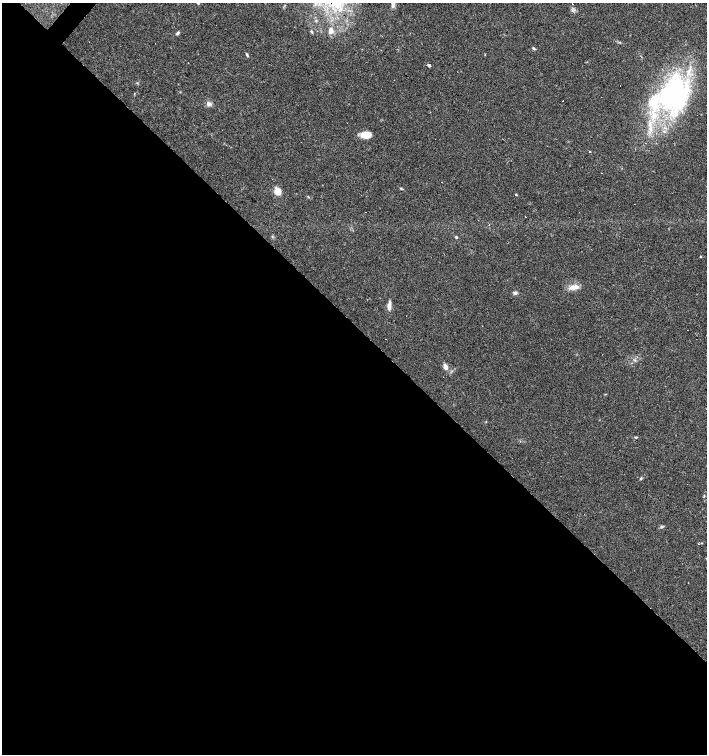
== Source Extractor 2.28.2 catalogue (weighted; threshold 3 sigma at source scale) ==
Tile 14 of 4 x 4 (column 2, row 4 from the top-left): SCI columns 1569-2977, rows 2-1504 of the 6020 x 6013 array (HDU 1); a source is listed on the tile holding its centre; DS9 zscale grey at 2 x 2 block average (1 PNG px = mean of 2 x 2 image px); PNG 709 x 756 px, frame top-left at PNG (2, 3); no overlay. Shown black and unused: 57% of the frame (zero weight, under 3 of 4 exposures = <1% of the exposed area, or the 3 px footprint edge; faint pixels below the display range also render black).
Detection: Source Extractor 2.28.2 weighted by HDU 2 'WHT'; one run over the whole footprint, this tile lists its part. Background 0.0878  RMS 0.0058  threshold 0.0263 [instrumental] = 3 sigma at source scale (4.5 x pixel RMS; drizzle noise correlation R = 1.50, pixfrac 1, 0.0396/0.0396 arcsec/px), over >= 5 px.
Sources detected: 44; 6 cosmic-ray / hot-pixel residue — not listed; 7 inside a brighter listed object's ellipse — not listed separately; the other 31 listed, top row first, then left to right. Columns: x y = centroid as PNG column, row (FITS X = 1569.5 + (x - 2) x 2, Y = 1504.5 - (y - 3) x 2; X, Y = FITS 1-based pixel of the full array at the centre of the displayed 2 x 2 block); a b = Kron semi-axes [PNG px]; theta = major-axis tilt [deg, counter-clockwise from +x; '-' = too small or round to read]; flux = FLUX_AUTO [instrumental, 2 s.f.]
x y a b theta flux
393 4 10 4 83 5.1
331 31 10 6 86 7.9
311 32 4 3 - 1.7
178 33 6 3 57 2.3
620 42 3 3 - 0.97
534 48 4 3 - 1.8
247 55 5 3 - 1.9
188 63 2 2 - 0.74
429 65 2 2 - 220
675 94 43 36 79 230
209 104 7 4 -24 4.7
650 129 7 5 -68 6
364 135 14 7 -10 13
590 151 2 2 - 2
601 173 2 2 - 0.97
442 182 2 2 - 0.63
401 189 5 3 - 1.4
277 191 7 6 - 14
516 194 3 2 - 0.99
272 237 3 2 - 1
456 237 3 3 - 1.8
701 257 2 2 - 1.1
573 287 11 7 9 10
515 293 5 4 - 3
389 306 12 4 84 6.7
445 367 7 4 -76 5.9
636 437 4 2 - 1.2
641 478 4 3 - 1.4
704 496 3 2 - 0.85
662 526 4 2 - 1.4
699 544 2 2 - 1.1
Isophote crosses this tile's border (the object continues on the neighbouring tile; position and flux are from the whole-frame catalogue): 1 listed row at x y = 393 4
Diffuse or blended objects may show on this block-average render without a row.